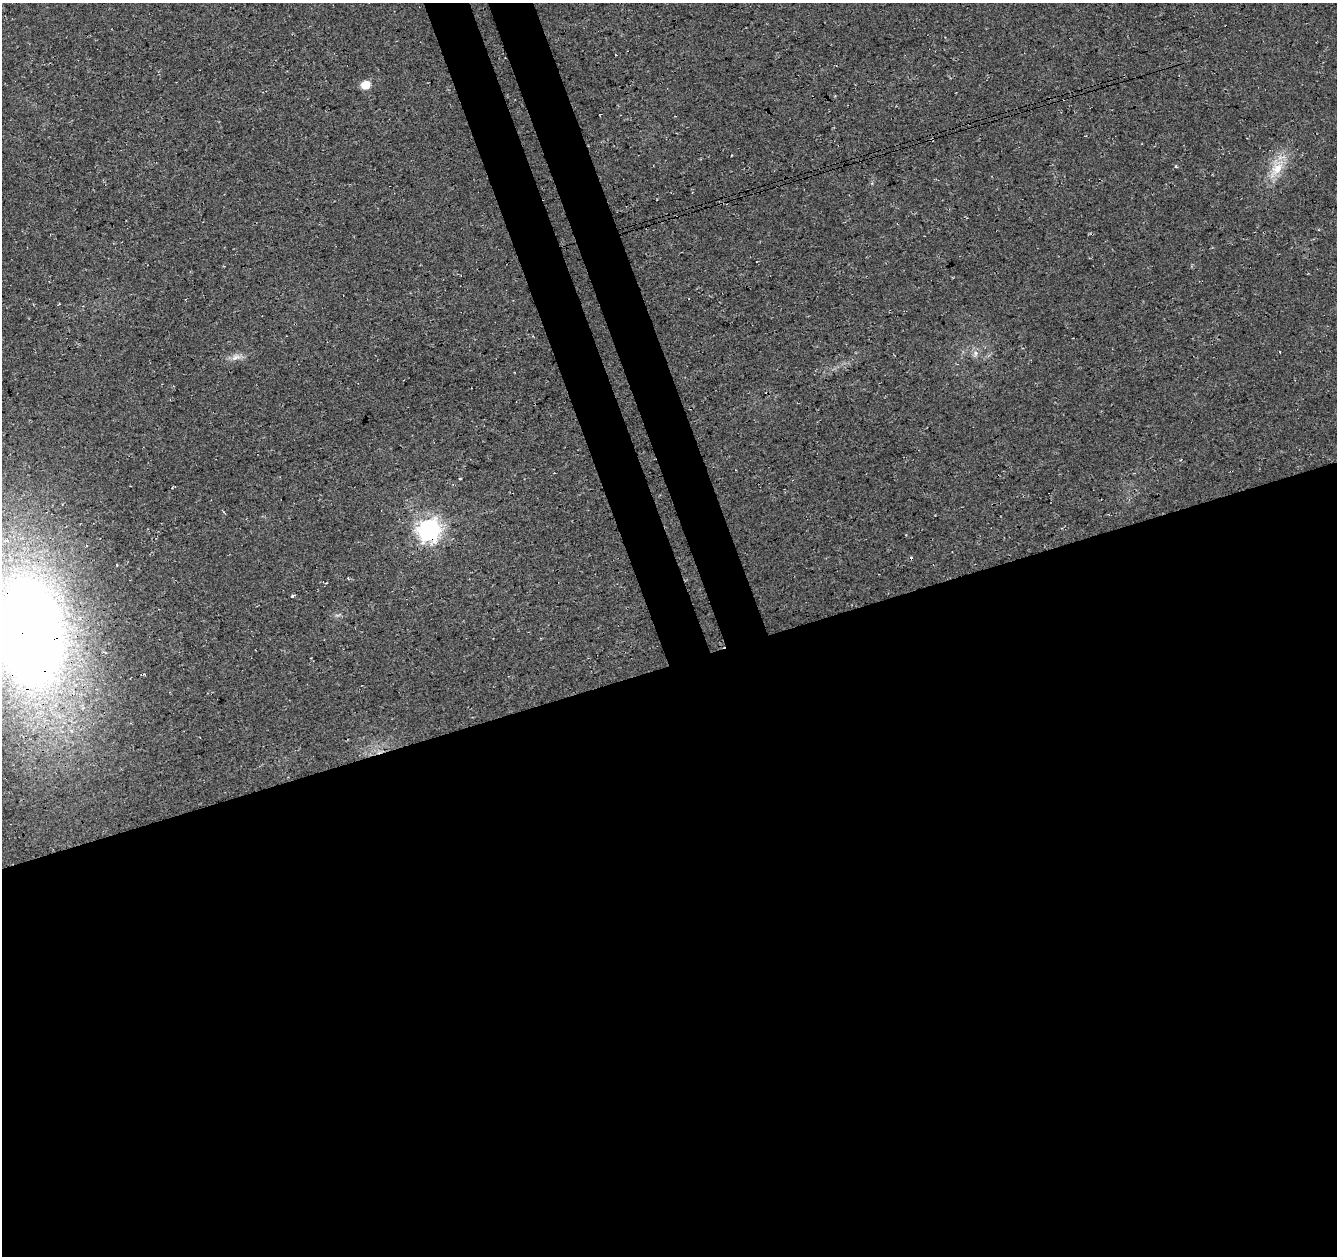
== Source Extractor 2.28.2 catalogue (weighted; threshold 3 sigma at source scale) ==
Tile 15 of 4 x 4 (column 3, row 4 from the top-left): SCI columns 2724-4058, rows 84-1337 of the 5449 x 5237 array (HDU 1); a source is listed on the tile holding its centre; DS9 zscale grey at full resolution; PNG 1339 x 1258 px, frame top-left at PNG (2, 3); no overlay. Shown black and unused: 51% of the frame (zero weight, under 3 of 4 exposures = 5% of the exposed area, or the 3 px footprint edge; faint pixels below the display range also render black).
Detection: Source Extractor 2.28.2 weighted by HDU 2 'WHT'; one run over the whole footprint, this tile lists its part. Background 0.0307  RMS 0.0081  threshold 0.0362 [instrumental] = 3 sigma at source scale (4.5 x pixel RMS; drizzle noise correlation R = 1.50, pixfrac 1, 0.0396/0.0396 arcsec/px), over >= 5 px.
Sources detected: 9; all 9 listed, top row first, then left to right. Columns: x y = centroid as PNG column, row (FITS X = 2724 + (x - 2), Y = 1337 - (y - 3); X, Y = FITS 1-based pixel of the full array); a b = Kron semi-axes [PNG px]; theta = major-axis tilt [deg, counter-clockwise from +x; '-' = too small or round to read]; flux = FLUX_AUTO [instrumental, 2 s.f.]
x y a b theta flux
365 85 6 5 - 20
1176 166 4 3 - 1.5
1276 169 29 14 52 19
1280 352 3 2 - 0.72
975 353 8 6 68 3.1
236 357 15 7 26 5.2
428 530 8 8 - 530
292 596 4 3 - 2.4
29 632 75 46 -87 1500
Overlapping masked pixels (flux is a lower limit): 2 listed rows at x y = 428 530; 29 632
Isophote crosses this tile's border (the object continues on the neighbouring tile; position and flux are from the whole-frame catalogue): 1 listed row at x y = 29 632